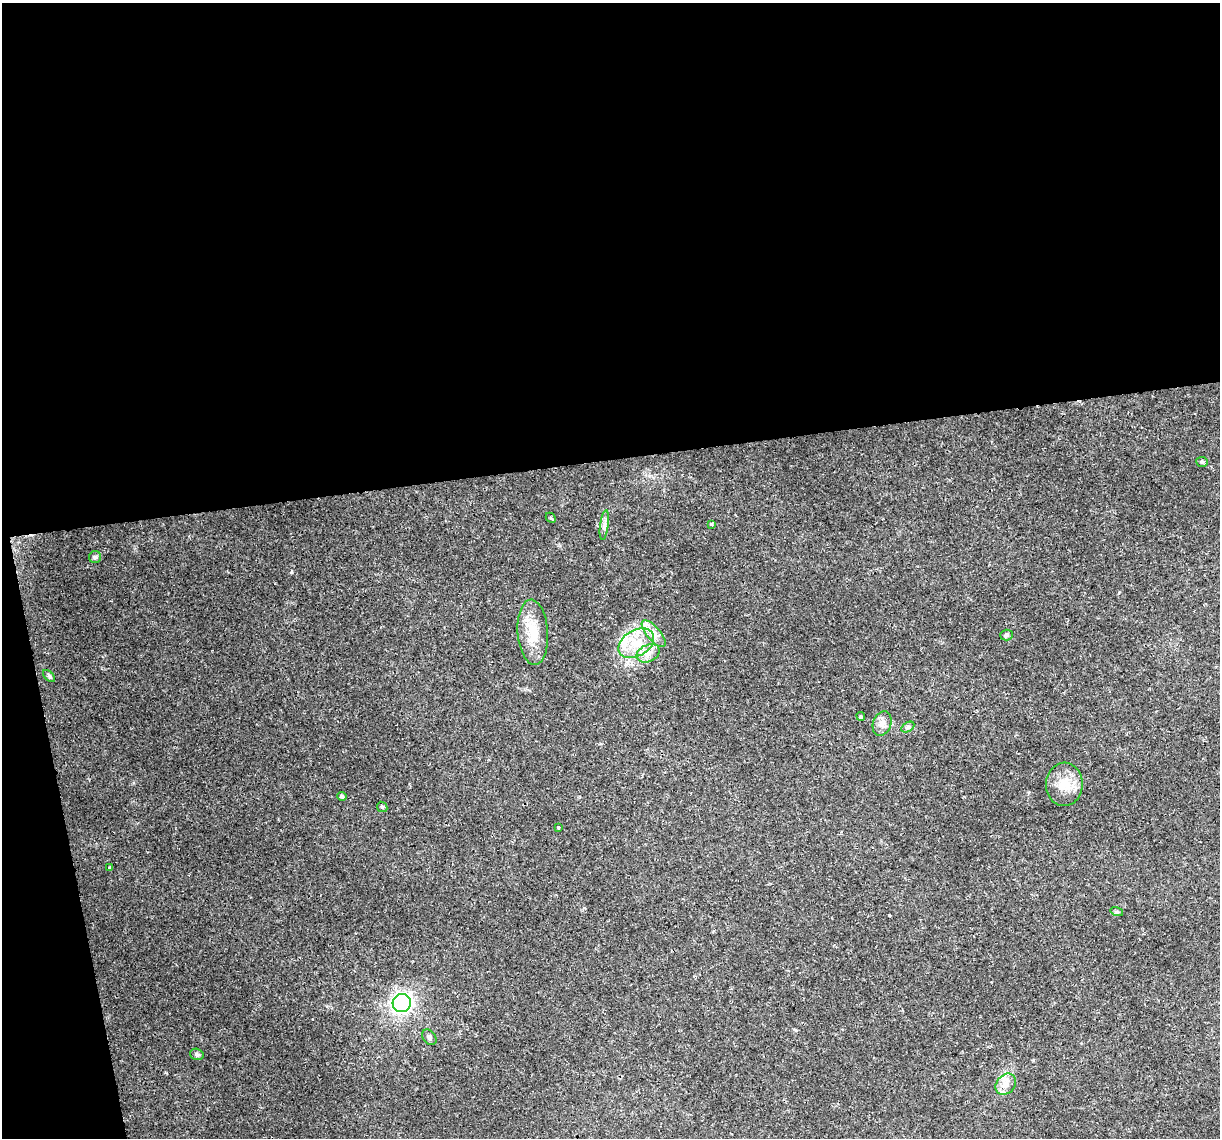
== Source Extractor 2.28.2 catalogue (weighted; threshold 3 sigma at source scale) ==
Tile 1 of 4 x 4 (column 1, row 1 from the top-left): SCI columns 1-1218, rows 3483-4618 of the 4872 x 4645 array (HDU 1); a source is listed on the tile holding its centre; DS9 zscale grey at full resolution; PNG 1222 x 1140 px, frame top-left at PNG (2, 3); each listed source drawn as its Kron ellipse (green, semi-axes under 4 px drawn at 4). Shown black and unused: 43% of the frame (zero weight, under 2 of 3 exposures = <1% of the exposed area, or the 3 px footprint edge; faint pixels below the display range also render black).
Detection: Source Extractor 2.28.2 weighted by HDU 2 'WHT'; one run over the whole footprint, this tile lists its part. Background 0.0408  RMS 0.0036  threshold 0.0161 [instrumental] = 3 sigma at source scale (4.5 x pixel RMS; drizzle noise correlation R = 1.50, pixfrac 1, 0.0396/0.0396 arcsec/px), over >= 5 px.
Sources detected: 27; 1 cosmic-ray / hot-pixel residue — neither listed nor drawn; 2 inside a brighter listed object's ellipse — not listed separately; the other 24 listed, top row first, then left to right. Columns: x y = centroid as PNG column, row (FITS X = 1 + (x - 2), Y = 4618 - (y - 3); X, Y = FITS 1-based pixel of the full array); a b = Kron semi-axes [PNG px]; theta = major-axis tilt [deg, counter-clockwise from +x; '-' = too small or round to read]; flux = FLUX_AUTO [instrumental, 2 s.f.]
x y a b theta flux
1202 462 6 5 - 0.65
551 518 6 4 -45 0.44
711 524 4 3 - 0.51
604 525 15 4 82 1.3
95 557 6 6 - 0.67
533 632 33 15 -86 9.1
654 634 16 7 -49 2.8
1006 635 6 5 - 0.63
636 643 19 13 30 7.9
648 653 12 8 26 2.7
49 676 7 4 -45 0.65
861 716 4 3 - 0.44
882 724 13 9 71 2.2
908 727 7 4 32 0.7
1064 784 21 18 87 6.7
342 796 5 4 - 0.83
382 807 5 4 - 0.51
558 827 3 3 - 0.96
109 868 3 3 - 0.79
1117 912 6 4 -17 0.47
402 1003 9 9 - 120
429 1037 9 6 -51 0.95
197 1054 7 5 -16 0.81
1006 1084 11 9 51 2.7
Unlisted compact peaks at least as high as the median listed source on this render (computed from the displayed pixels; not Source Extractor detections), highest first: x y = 291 572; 889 915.